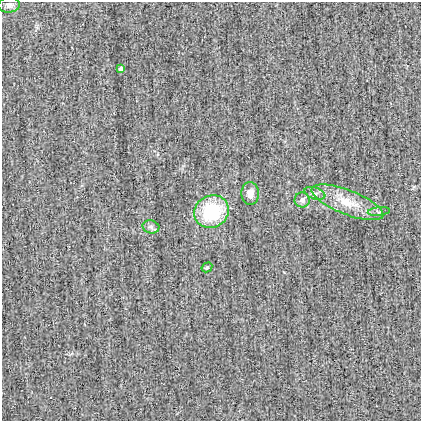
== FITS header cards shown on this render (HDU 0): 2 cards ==
NAXIS1  =                  419
NAXIS2  =                  419

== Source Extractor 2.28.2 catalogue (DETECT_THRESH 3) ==
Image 419 x 419 px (HDU 0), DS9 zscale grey, 1 PNG px = 1 image px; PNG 423 x 423 px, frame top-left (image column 1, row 419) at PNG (2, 2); each listed source drawn as its Kron ellipse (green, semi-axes under 4 px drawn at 4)
Background -0.00223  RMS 0.035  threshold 0.106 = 3 sigma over >= 5 px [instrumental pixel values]
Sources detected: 10; all 10 listed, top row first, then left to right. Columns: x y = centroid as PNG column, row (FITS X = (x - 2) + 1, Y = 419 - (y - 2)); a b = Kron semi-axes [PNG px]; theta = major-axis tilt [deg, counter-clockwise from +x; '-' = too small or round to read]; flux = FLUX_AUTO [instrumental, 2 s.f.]
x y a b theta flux
9 5 11 7 3 11
121 69 4 4 - 6.5
250 193 11 9 -88 17
315 193 11 5 -19 8.7
302 200 7 7 - 10
347 202 38 12 -21 66
379 211 11 4 6 5.4
212 212 17 16 - 160
151 227 8 6 -14 6.4
207 267 6 4 30 4.6